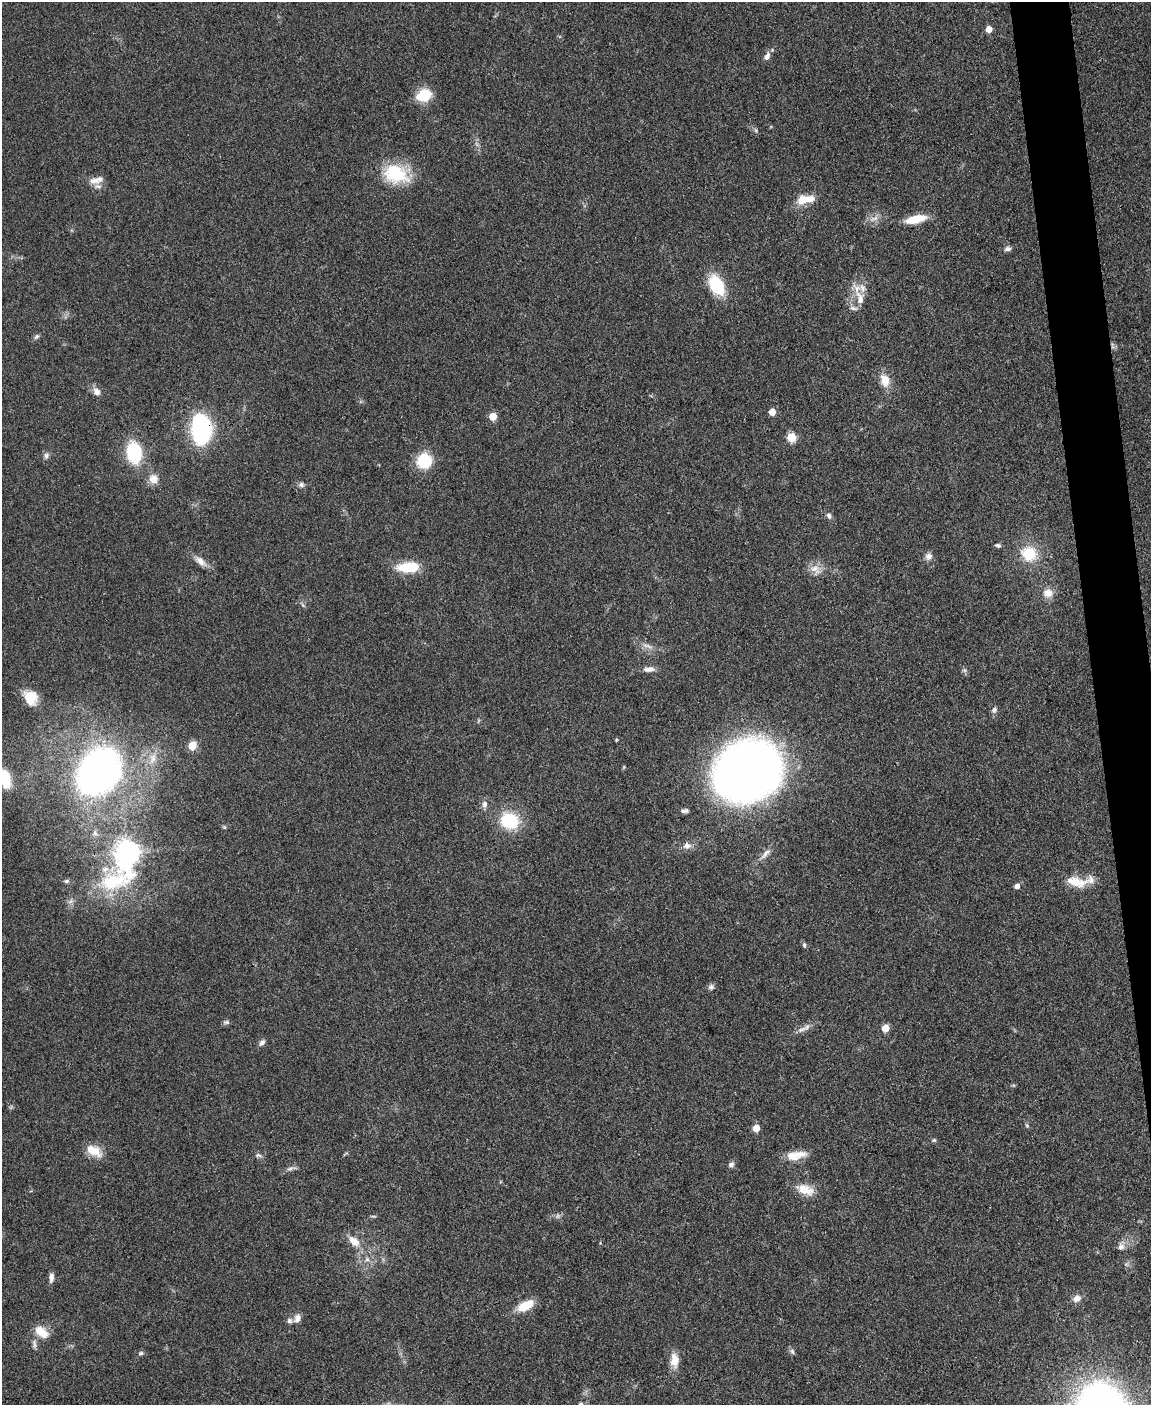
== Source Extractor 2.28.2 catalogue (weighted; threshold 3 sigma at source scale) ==
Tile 6 of 4 x 3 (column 2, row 2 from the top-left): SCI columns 1149-2297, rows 1640-3042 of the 4594 x 4573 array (HDU 1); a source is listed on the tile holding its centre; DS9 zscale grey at full resolution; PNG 1153 x 1407 px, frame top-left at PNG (2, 2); no overlay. Shown black and unused: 3% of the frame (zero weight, under 3 of 4 exposures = <1% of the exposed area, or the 3 px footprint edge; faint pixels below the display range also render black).
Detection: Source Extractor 2.28.2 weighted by HDU 2 'WHT'; one run over the whole footprint, this tile lists its part. Background 0.107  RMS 0.0063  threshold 0.0282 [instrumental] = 3 sigma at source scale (4.5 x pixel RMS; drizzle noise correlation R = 1.50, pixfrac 1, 0.05/0.05 arcsec/px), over >= 5 px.
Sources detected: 88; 1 inside a brighter object's white glare — not listed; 6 inside a brighter listed object's ellipse — not listed separately; the other 81 listed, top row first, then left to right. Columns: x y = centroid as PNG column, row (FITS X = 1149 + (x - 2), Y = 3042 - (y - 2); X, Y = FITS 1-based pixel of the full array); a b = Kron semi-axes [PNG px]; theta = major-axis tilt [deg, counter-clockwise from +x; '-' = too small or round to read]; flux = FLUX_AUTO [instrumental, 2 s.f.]
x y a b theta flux
989 29 5 5 - 8.2
767 57 11 6 71 3.2
424 95 12 9 22 24
396 174 31 22 -18 31
94 181 14 10 -4 4.9
805 199 23 10 8 12
874 218 15 6 21 4
916 219 19 7 12 17
1008 249 9 6 11 2.2
716 285 25 16 -60 25
860 298 23 12 -77 10
36 336 8 6 39 1.5
885 380 15 10 -75 9.4
97 392 10 8 -49 4.3
772 412 5 5 - 9
493 416 5 5 - 15
201 429 21 14 -86 100
791 437 5 5 - 29
134 453 15 10 -81 52
46 456 8 7 - 2.1
424 461 15 14 - 24
153 479 12 12 - 6.1
301 485 7 7 - 1.8
829 516 8 6 -52 2.1
998 545 8 5 -13 1.4
1029 554 13 12 - 23
929 556 9 8 - 3
200 561 19 8 -41 5.1
408 567 23 10 2 21
815 570 17 11 -56 6.3
1048 593 11 10 - 6.7
647 646 16 4 -14 3.3
649 669 15 7 3 3.6
31 697 17 14 -59 11
994 710 8 7 - 2.1
192 746 6 5 - 18
153 758 16 9 78 7
747 772 47 39 29 610
96 773 33 30 79 230
5 779 18 9 -79 18
485 804 10 7 82 2.8
685 811 9 5 10 1.8
509 821 14 12 -23 40
224 827 6 4 -46 0.85
95 833 8 6 -77 2.1
687 845 12 9 6 3.8
127 853 19 9 70 570
766 854 18 6 52 3.7
66 881 7 5 4 1.3
1076 882 30 13 -11 13
1017 886 5 5 - 3
71 901 9 5 31 1.8
804 945 7 5 -87 1.1
711 987 8 7 - 2
226 1022 9 5 0 1.4
885 1028 5 5 - 12
802 1029 19 6 30 3.9
262 1043 9 6 46 2.3
1027 1126 6 4 -1 0.81
756 1128 5 5 - 9.4
934 1140 6 5 - 1
94 1151 22 12 -28 10
258 1155 11 5 -7 1.8
796 1155 26 10 11 10
731 1165 8 7 - 2
290 1168 10 5 18 1.9
805 1189 25 13 -19 10
558 1216 6 6 - 1.6
354 1241 17 11 -39 8.2
1121 1246 10 9 - 3.1
367 1259 6 6 - 1.8
51 1277 12 6 86 3
1077 1298 10 8 23 4.1
525 1306 20 10 26 13
297 1318 12 8 72 3.8
42 1332 19 11 -38 10
34 1344 14 6 -85 2.6
792 1351 9 5 -70 1.5
141 1353 7 5 15 1.2
674 1360 20 11 -88 8
580 1404 6 4 3 1
Overlapping masked pixels (flux is a lower limit): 1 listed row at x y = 201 429
Isophote crosses this tile's border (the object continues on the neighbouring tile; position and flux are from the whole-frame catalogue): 2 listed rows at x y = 5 779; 580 1404